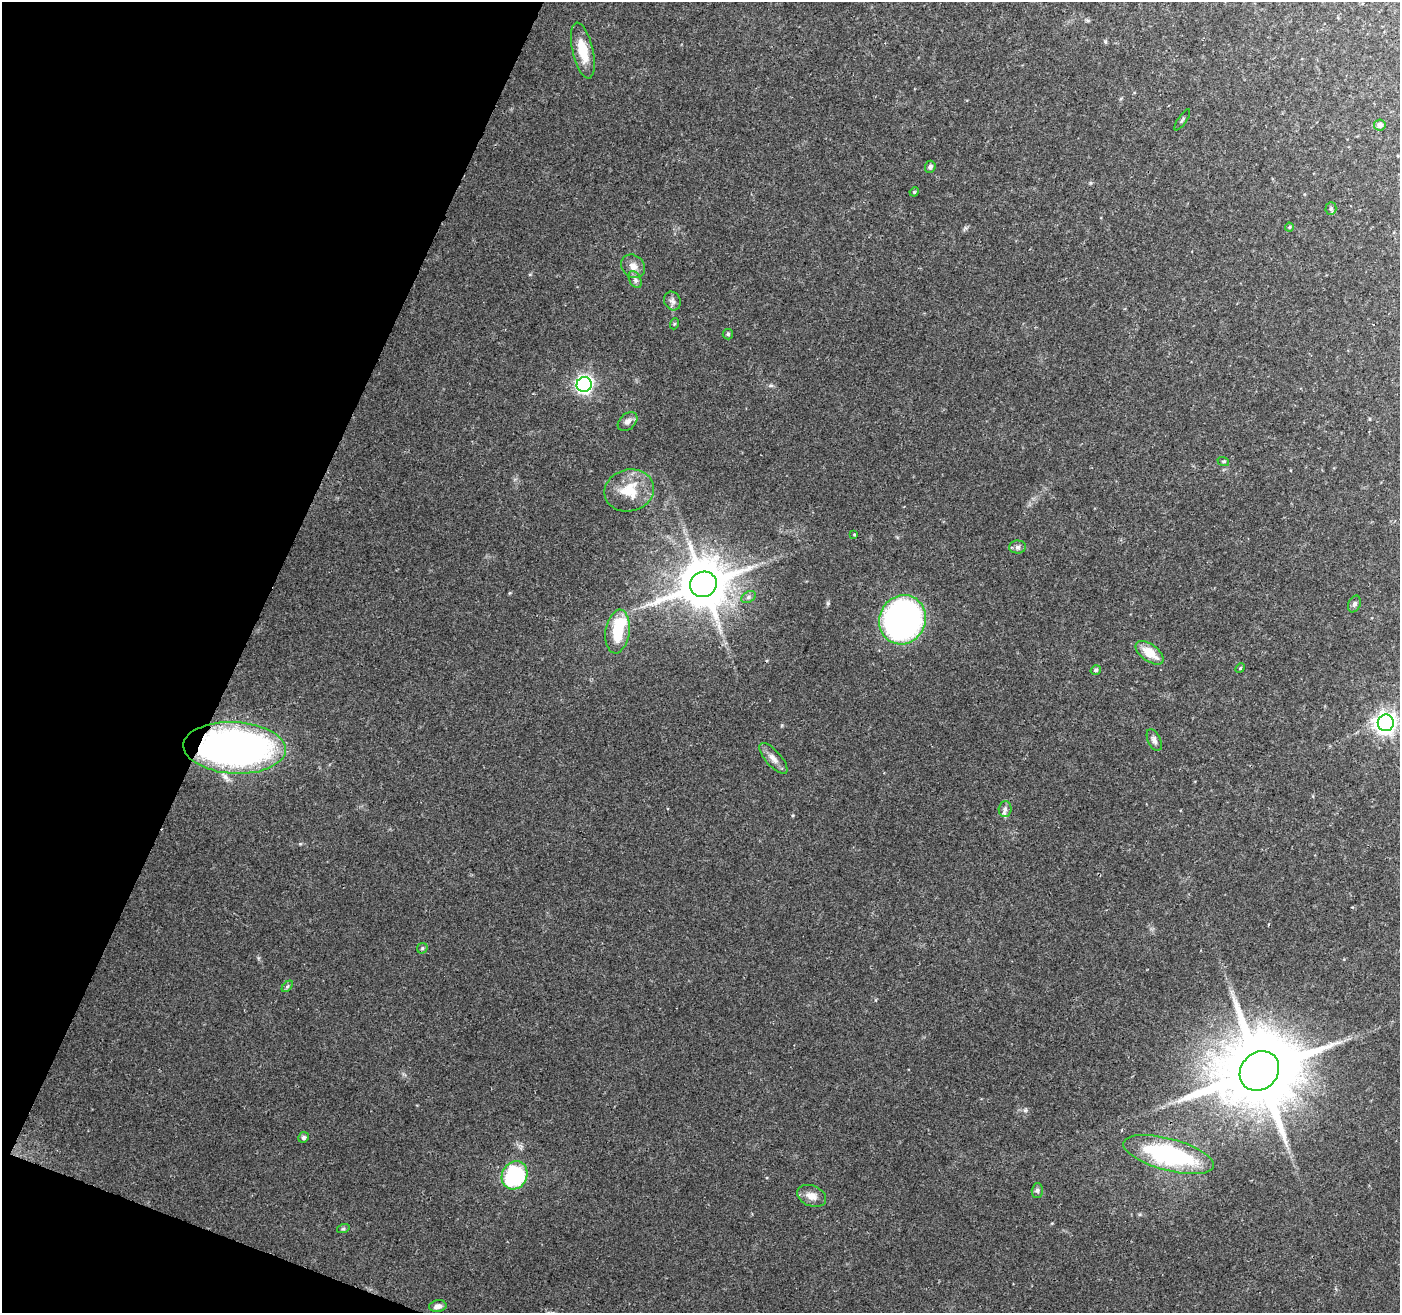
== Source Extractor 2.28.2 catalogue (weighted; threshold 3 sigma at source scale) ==
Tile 9 of 4 x 4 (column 1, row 3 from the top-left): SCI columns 8-1405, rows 1584-2894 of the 5597 x 5723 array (HDU 1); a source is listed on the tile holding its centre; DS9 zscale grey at full resolution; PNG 1402 x 1315 px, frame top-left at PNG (2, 2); each listed source drawn as its Kron ellipse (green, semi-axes under 4 px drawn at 4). Shown black and unused: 19% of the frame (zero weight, under 2 of 3 exposures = <1% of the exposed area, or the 3 px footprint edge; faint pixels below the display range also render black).
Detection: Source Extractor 2.28.2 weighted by HDU 2 'WHT'; one run over the whole footprint, this tile lists its part. Background 0.0581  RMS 0.0065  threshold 0.0295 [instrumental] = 3 sigma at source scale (4.5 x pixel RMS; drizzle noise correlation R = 1.50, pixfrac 1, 0.0396/0.0396 arcsec/px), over >= 5 px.
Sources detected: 43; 1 inside a brighter object's white glare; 1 cosmic-ray / hot-pixel residue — neither listed nor drawn; the other 41 listed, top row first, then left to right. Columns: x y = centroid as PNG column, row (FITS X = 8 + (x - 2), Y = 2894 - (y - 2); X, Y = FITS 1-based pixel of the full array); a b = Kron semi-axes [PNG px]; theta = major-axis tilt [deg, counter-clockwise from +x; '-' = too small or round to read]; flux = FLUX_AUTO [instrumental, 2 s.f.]
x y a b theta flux
583 51 28 10 -77 14
1182 120 12 2 55 0.83
1380 125 6 5 - 3.1
930 167 6 5 - 1.5
914 192 5 3 - 0.62
1331 208 6 5 - 1.3
1289 227 4 4 - 0.69
633 266 13 10 -42 4.9
635 280 9 5 -65 2.1
672 301 10 8 -63 2.6
674 324 5 3 - 0.66
728 334 5 5 - 0.96
584 385 7 7 - 170
627 422 11 7 43 3
1223 461 6 4 -18 0.8
629 490 25 21 14 19
854 535 4 3 - 0.64
1017 547 8 6 2 1.9
703 584 14 12 27 2700
748 597 8 5 28 1.8
1354 604 9 6 66 1.7
902 620 25 23 63 200
618 631 22 12 82 22
1150 653 16 8 -37 12
1240 668 5 4 - 0.65
1096 670 5 4 - 1.3
1386 723 8 8 - 370
1154 740 12 6 -65 2.3
234 748 51 25 -3 280
773 758 19 7 -48 4.4
1005 809 8 6 87 2
422 948 6 5 - 0.9
287 986 7 4 45 1.1
1259 1071 21 18 46 8900
303 1137 5 5 - 1.5
1169 1155 46 16 -15 83
515 1175 14 12 62 68
1037 1190 7 5 88 1.3
812 1196 15 10 -22 5.8
343 1229 6 4 19 0.89
438 1306 9 6 9 2.9
Overlapping masked pixels (flux is a lower limit): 1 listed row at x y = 234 748
Unlisted compact peaks at least as high as the median listed source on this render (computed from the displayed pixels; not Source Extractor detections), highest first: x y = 828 603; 1025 1110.